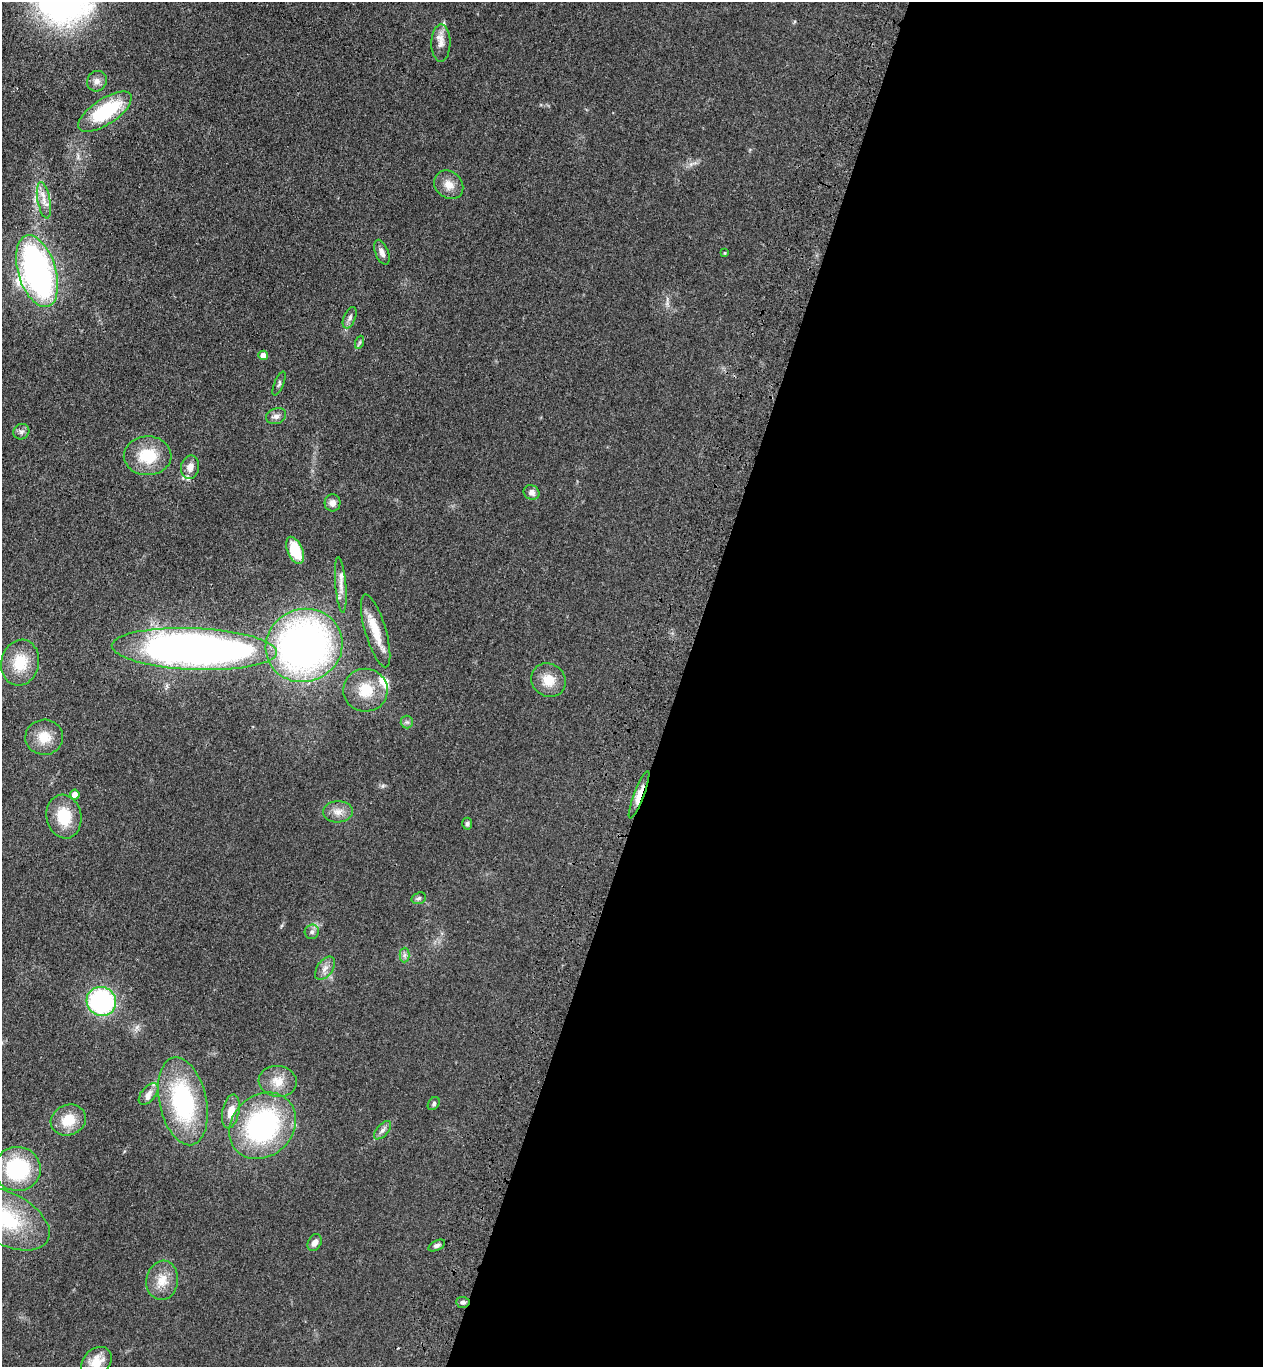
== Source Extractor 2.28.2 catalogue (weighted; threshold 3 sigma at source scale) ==
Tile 12 of 4 x 4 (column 4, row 3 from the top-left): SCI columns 4030-5290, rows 1415-2779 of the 5668 x 5559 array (HDU 1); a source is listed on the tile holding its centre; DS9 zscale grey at full resolution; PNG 1265 x 1369 px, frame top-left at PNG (2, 2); each listed source drawn as its Kron ellipse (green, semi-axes under 4 px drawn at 4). Shown black and unused: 46% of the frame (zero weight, under 3 of 4 exposures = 6% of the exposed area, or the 3 px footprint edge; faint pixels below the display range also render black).
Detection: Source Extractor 2.28.2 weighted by HDU 2 'WHT'; one run over the whole footprint, this tile lists its part. Background 0.0513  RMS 0.0058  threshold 0.0259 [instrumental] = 3 sigma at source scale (4.5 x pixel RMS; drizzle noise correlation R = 1.50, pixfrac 1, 0.05/0.05 arcsec/px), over >= 5 px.
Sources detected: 56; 3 inside a brighter listed object's ellipse — not listed separately; the other 53 listed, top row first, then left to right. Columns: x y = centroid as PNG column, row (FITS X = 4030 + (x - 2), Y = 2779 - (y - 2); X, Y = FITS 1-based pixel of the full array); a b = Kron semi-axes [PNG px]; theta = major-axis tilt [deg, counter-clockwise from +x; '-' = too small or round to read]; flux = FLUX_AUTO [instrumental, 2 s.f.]
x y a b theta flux
441 43 18 9 89 4.9
97 81 10 9 - 3.4
105 112 31 13 33 41
449 185 16 13 -43 6.2
44 200 18 6 -80 4.9
382 252 13 6 -69 2.8
725 253 4 3 - 0.61
37 271 37 19 -73 190
350 318 11 6 67 2
360 342 7 4 71 0.87
263 355 4 4 - 5.1
279 383 13 4 67 1.4
276 416 10 7 19 2.5
21 432 8 7 - 2
148 456 24 19 1 20
190 467 12 9 80 4.6
532 492 8 7 - 2.5
332 503 8 8 - 3.5
295 550 14 7 -67 19
341 585 28 5 -85 5.1
376 631 38 10 -74 13
304 645 39 36 23 260
194 649 82 21 -2 430
20 663 23 19 77 17
549 680 18 16 -37 9.9
365 690 22 21 - 15
407 722 6 6 - 1.3
44 737 19 17 4 10
75 795 5 5 - 4.7
639 795 25 5 69 7.2
338 812 15 10 4 5
64 817 22 17 -79 18
467 824 6 5 - 1.2
419 898 7 5 18 1.2
312 932 7 7 - 1.7
404 955 7 5 89 1.5
325 968 13 7 55 3.4
101 1001 15 14 - 83
278 1081 19 15 -7 9.2
148 1094 13 7 50 3.6
183 1101 45 23 -78 66
434 1104 7 5 54 1.2
231 1111 17 8 78 7
68 1120 18 15 22 13
263 1126 36 30 44 98
382 1130 11 6 48 2.1
17 1169 23 22 - 48
5 1218 48 26 -27 49
315 1243 9 6 61 3.6
437 1245 9 5 27 1.5
162 1280 20 16 82 9.9
463 1302 7 5 -4 1.5
96 1362 17 13 45 8.8
Overlapping masked pixels (flux is a lower limit): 3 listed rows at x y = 194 649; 639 795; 463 1302
Isophote crosses this tile's border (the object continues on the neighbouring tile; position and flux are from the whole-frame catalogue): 3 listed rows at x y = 37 271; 5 1218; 96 1362